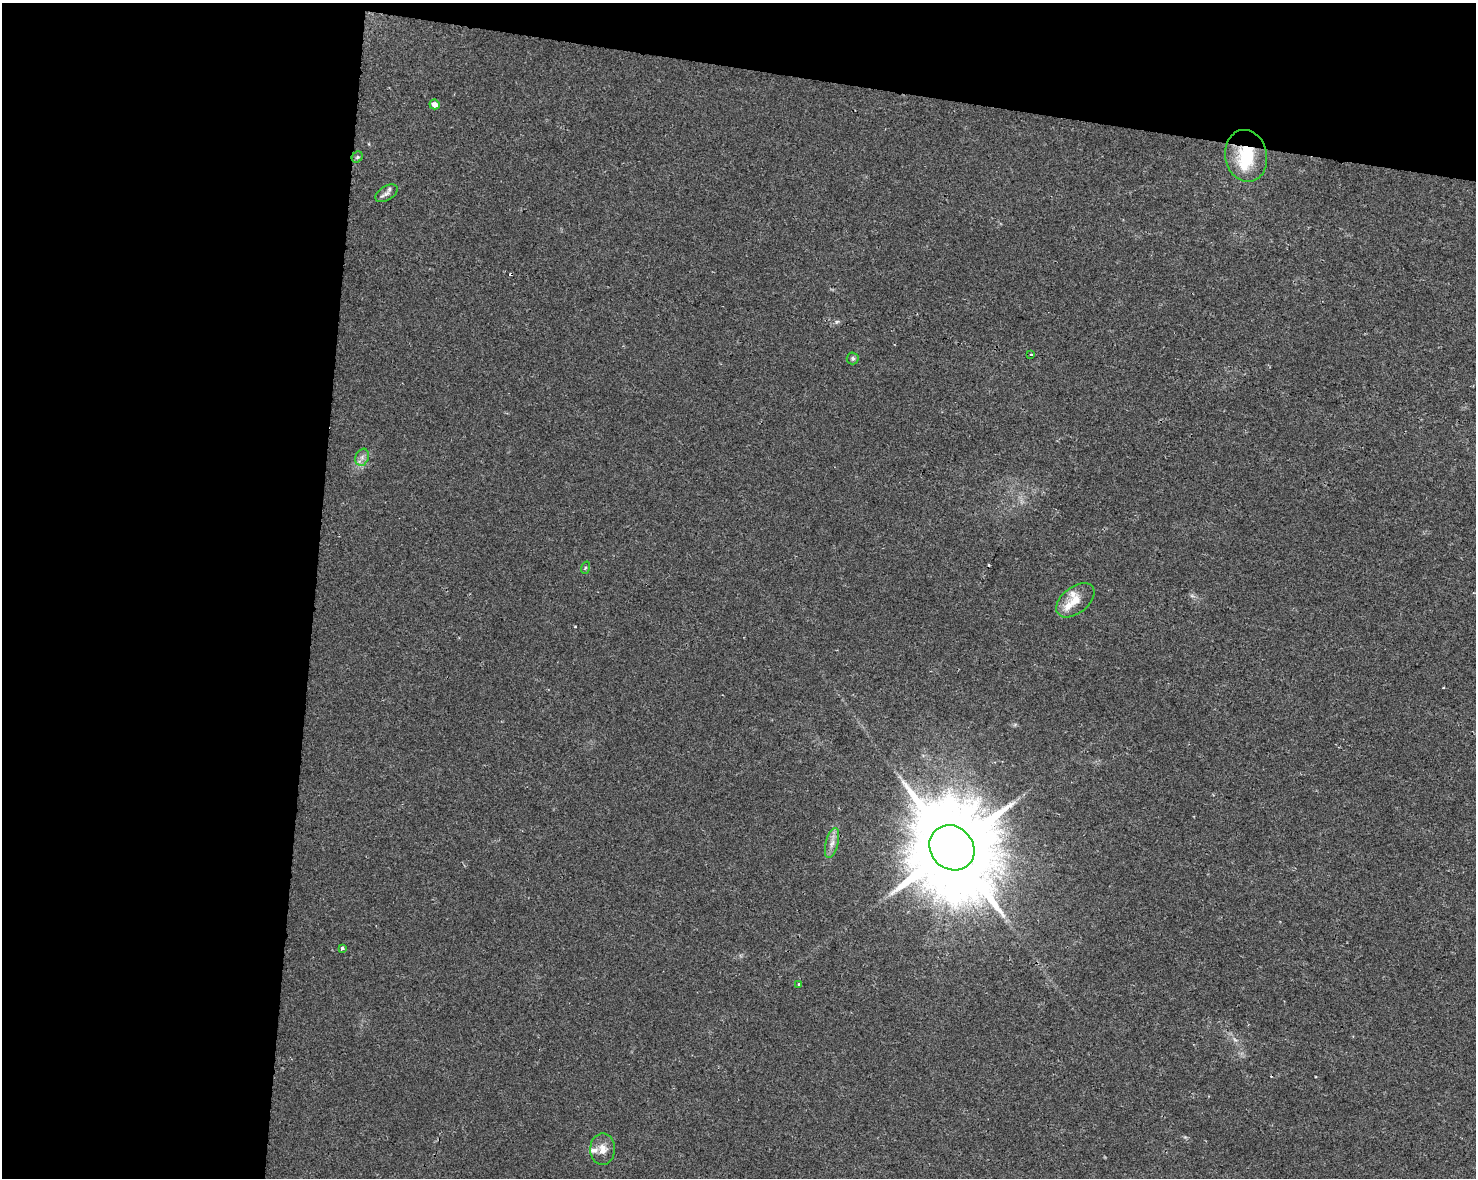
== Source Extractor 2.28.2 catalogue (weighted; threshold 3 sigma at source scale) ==
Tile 1 of 3 x 4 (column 1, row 1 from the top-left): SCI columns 228-1701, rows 3538-4713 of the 4934 x 4714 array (HDU 1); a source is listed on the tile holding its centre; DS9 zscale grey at full resolution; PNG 1478 x 1180 px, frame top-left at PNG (2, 3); each listed source drawn as its Kron ellipse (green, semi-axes under 4 px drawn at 4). Shown black and unused: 27% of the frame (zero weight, under 2 of 3 exposures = <1% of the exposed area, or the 3 px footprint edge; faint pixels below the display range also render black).
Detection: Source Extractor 2.28.2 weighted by HDU 2 'WHT'; one run over the whole footprint, this tile lists its part. Background 0.0196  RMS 0.0049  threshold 0.0222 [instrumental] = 3 sigma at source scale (4.5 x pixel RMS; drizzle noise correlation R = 1.50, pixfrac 1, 0.0396/0.0396 arcsec/px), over >= 5 px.
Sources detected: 21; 3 cosmic-ray / hot-pixel residue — neither listed nor drawn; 4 inside a brighter listed object's ellipse — not listed separately; the other 14 listed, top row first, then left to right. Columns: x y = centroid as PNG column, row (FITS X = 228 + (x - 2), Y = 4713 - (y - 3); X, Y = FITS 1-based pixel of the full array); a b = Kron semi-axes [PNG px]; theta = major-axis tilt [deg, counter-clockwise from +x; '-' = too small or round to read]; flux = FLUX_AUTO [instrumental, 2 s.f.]
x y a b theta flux
434 104 5 5 - 3.3
1246 156 26 21 -79 23
357 157 6 5 - 0.86
386 193 12 7 33 2.1
1031 355 3 3 - 1.8
853 358 6 6 - 1
362 457 9 6 70 2.2
585 568 6 4 72 0.7
1075 600 22 13 38 7.5
832 843 15 6 76 3.4
952 848 24 21 -46 10000
342 948 3 3 - 2.5
799 984 4 3 - 0.81
603 1149 16 12 88 5.1
Overlapping masked pixels (flux is a lower limit): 1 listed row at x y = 1246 156